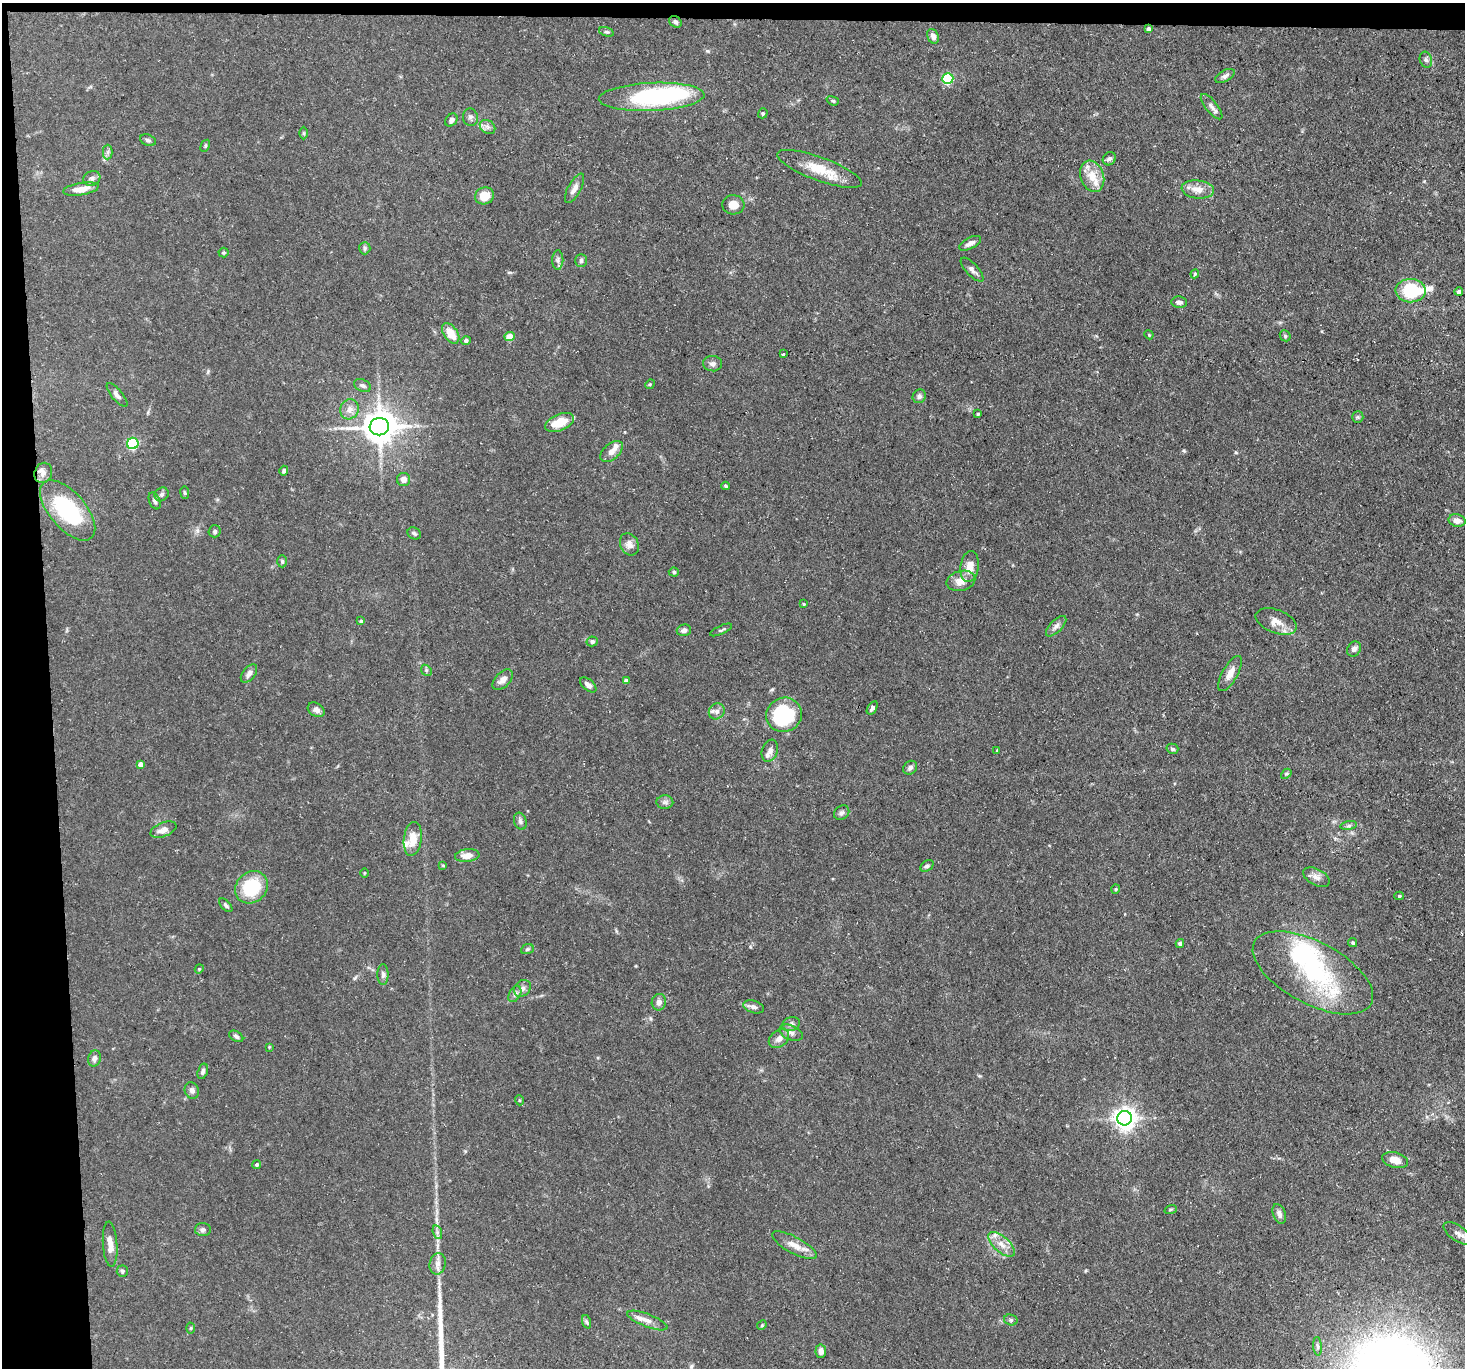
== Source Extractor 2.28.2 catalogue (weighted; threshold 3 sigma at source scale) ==
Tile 1 of 3 x 3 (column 1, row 1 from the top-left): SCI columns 1-1463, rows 2852-4217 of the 4389 x 4359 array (HDU 1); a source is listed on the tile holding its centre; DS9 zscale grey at full resolution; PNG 1467 x 1370 px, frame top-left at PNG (2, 3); each listed source drawn as its Kron ellipse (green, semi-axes under 4 px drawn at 4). Shown black and unused: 5% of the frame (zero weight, under 3 of 5 exposures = <1% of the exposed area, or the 3 px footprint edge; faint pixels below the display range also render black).
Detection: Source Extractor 2.28.2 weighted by HDU 2 'WHT'; one run over the whole footprint, this tile lists its part. Background 0.0618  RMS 0.004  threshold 0.018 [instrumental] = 3 sigma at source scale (4.5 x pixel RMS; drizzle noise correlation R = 1.50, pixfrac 1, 0.05/0.05 arcsec/px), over >= 5 px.
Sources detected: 159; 2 inside a brighter object's white glare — neither listed nor drawn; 8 inside a brighter listed object's ellipse — not listed separately; the other 149 listed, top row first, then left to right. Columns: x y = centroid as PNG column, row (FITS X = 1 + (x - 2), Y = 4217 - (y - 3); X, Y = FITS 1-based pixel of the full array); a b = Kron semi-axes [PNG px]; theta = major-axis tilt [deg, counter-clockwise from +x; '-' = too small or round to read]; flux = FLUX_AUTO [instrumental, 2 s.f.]
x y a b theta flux
675 22 7 5 -37 0.93
1148 29 4 4 - 1.4
606 32 7 4 -18 0.66
933 36 7 5 -70 1.6
1426 60 8 6 -72 1.2
1225 76 11 5 28 1.4
948 78 5 5 - 37
652 97 53 14 3 51
833 101 6 4 -19 0.57
1212 107 15 6 -51 1.9
763 113 5 4 - 0.73
470 117 9 7 -79 1.2
451 120 7 5 50 1.6
488 127 8 6 -36 1.4
304 133 6 4 90 0.52
148 140 8 5 -19 0.94
205 146 6 4 60 0.47
108 152 7 4 89 0.96
1109 159 7 6 - 1
819 169 45 11 -20 11
1092 176 16 11 -69 6.3
92 178 9 7 26 1.3
575 188 16 6 61 2.5
81 189 18 6 10 4.7
1198 189 16 9 -7 4.5
484 196 10 8 20 5.9
733 205 11 9 -6 4.2
970 243 12 5 27 2.1
365 248 6 5 - 0.75
224 252 5 5 - 0.53
558 260 10 5 90 1.4
581 261 6 6 - 1
972 270 15 6 -47 1.7
1195 274 4 4 - 0.47
1411 291 15 11 -2 19
1459 292 4 3 - 0.92
1179 302 8 5 -3 1.4
451 333 11 7 -55 6.2
1149 335 5 3 - 0.35
1285 336 6 5 - 0.52
510 337 5 4 - 5.3
466 341 5 4 - 0.93
783 354 3 3 - 1.3
713 364 9 7 -4 1.5
650 384 5 4 - 0.4
362 385 9 6 -25 1.1
117 395 15 5 -50 1.6
919 396 7 6 - 1.2
349 409 10 9 - 2.8
978 414 3 3 - 0.59
1358 417 6 5 - 0.65
559 422 15 8 23 7.9
379 427 10 8 8 810
133 443 6 5 - 41
612 451 13 7 41 2.7
284 471 5 4 - 1.1
43 473 10 8 70 1.9
404 479 7 6 - 2.6
725 486 4 4 - 0.65
185 493 6 4 -83 0.58
162 494 7 6 - 1
155 501 9 5 -67 0.99
68 510 36 18 -49 36
1457 521 8 6 -11 2.4
215 531 6 6 - 0.85
414 533 7 5 -28 0.84
629 544 11 9 -63 2.6
282 561 6 5 - 0.7
970 567 16 9 82 4.3
674 572 5 4 - 0.68
961 581 15 10 13 4
804 604 4 3 - 0.46
361 621 4 4 - 0.65
1276 621 21 11 -20 4.5
1056 626 13 6 45 1.6
684 630 7 5 16 1.5
721 630 12 3 24 0.73
592 641 5 5 - 1.1
1354 649 8 6 52 1.5
426 670 6 4 -47 0.65
1230 673 20 7 61 3.4
249 674 10 6 52 1.9
503 680 12 7 44 2.4
626 681 4 4 - 2
588 685 9 5 -40 1.7
872 708 7 4 57 1.2
316 710 9 6 -31 1.6
717 711 8 7 - 1.6
784 715 18 17 - 31
1172 749 6 5 - 0.88
997 750 4 4 - 0.31
770 751 11 8 71 2
140 764 4 4 - 2.2
910 768 7 6 - 1.3
1286 774 6 4 42 0.57
665 802 8 7 - 1.2
842 813 8 6 41 1.1
520 821 9 6 -71 1.1
1349 826 8 4 9 0.81
163 830 13 7 22 3
413 839 17 9 83 6
467 856 12 6 7 3.9
443 865 4 3 - 0.37
927 866 7 5 36 0.9
364 873 5 3 - 0.4
1316 877 14 8 -28 2.4
251 887 17 15 43 18
1116 889 4 4 - 0.52
1399 896 5 4 - 0.52
226 905 8 4 -47 0.95
1180 943 4 4 - 1.4
1353 943 5 4 - 0.61
527 949 6 5 - 0.68
199 969 4 3 - 0.41
1313 973 66 31 -28 45
383 975 10 5 90 1.2
522 988 9 7 46 1.7
515 994 8 5 60 1.2
659 1002 8 7 - 2.1
754 1007 10 6 -17 1.4
791 1024 9 7 16 1.3
791 1033 12 7 -23 1.9
236 1036 8 5 -31 0.95
779 1039 11 8 39 2.6
269 1047 4 4 - 0.35
94 1059 8 6 73 1.7
203 1071 8 5 74 1
192 1090 8 7 - 1.4
519 1100 5 3 - 0.39
1124 1118 7 7 - 270
1395 1160 13 7 -14 3.8
257 1164 4 4 - 0.78
1171 1209 6 4 18 0.54
1279 1214 10 6 -69 1.8
203 1230 8 6 -1 1.2
437 1232 7 4 -73 0.93
1458 1233 16 7 -35 2.6
110 1244 23 7 -86 3.6
1002 1244 16 7 -42 3.6
794 1245 25 8 -28 4.7
438 1264 11 8 79 2.1
122 1271 6 5 - 0.67
647 1320 21 6 -21 3.2
1011 1320 7 5 -15 0.84
587 1322 7 4 -70 0.68
762 1325 5 4 - 0.46
191 1328 5 3 - 0.42
1317 1346 9 4 -85 0.87
821 1351 7 5 84 2.2
Isophote crosses this tile's border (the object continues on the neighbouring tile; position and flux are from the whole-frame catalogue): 1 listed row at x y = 1458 1233